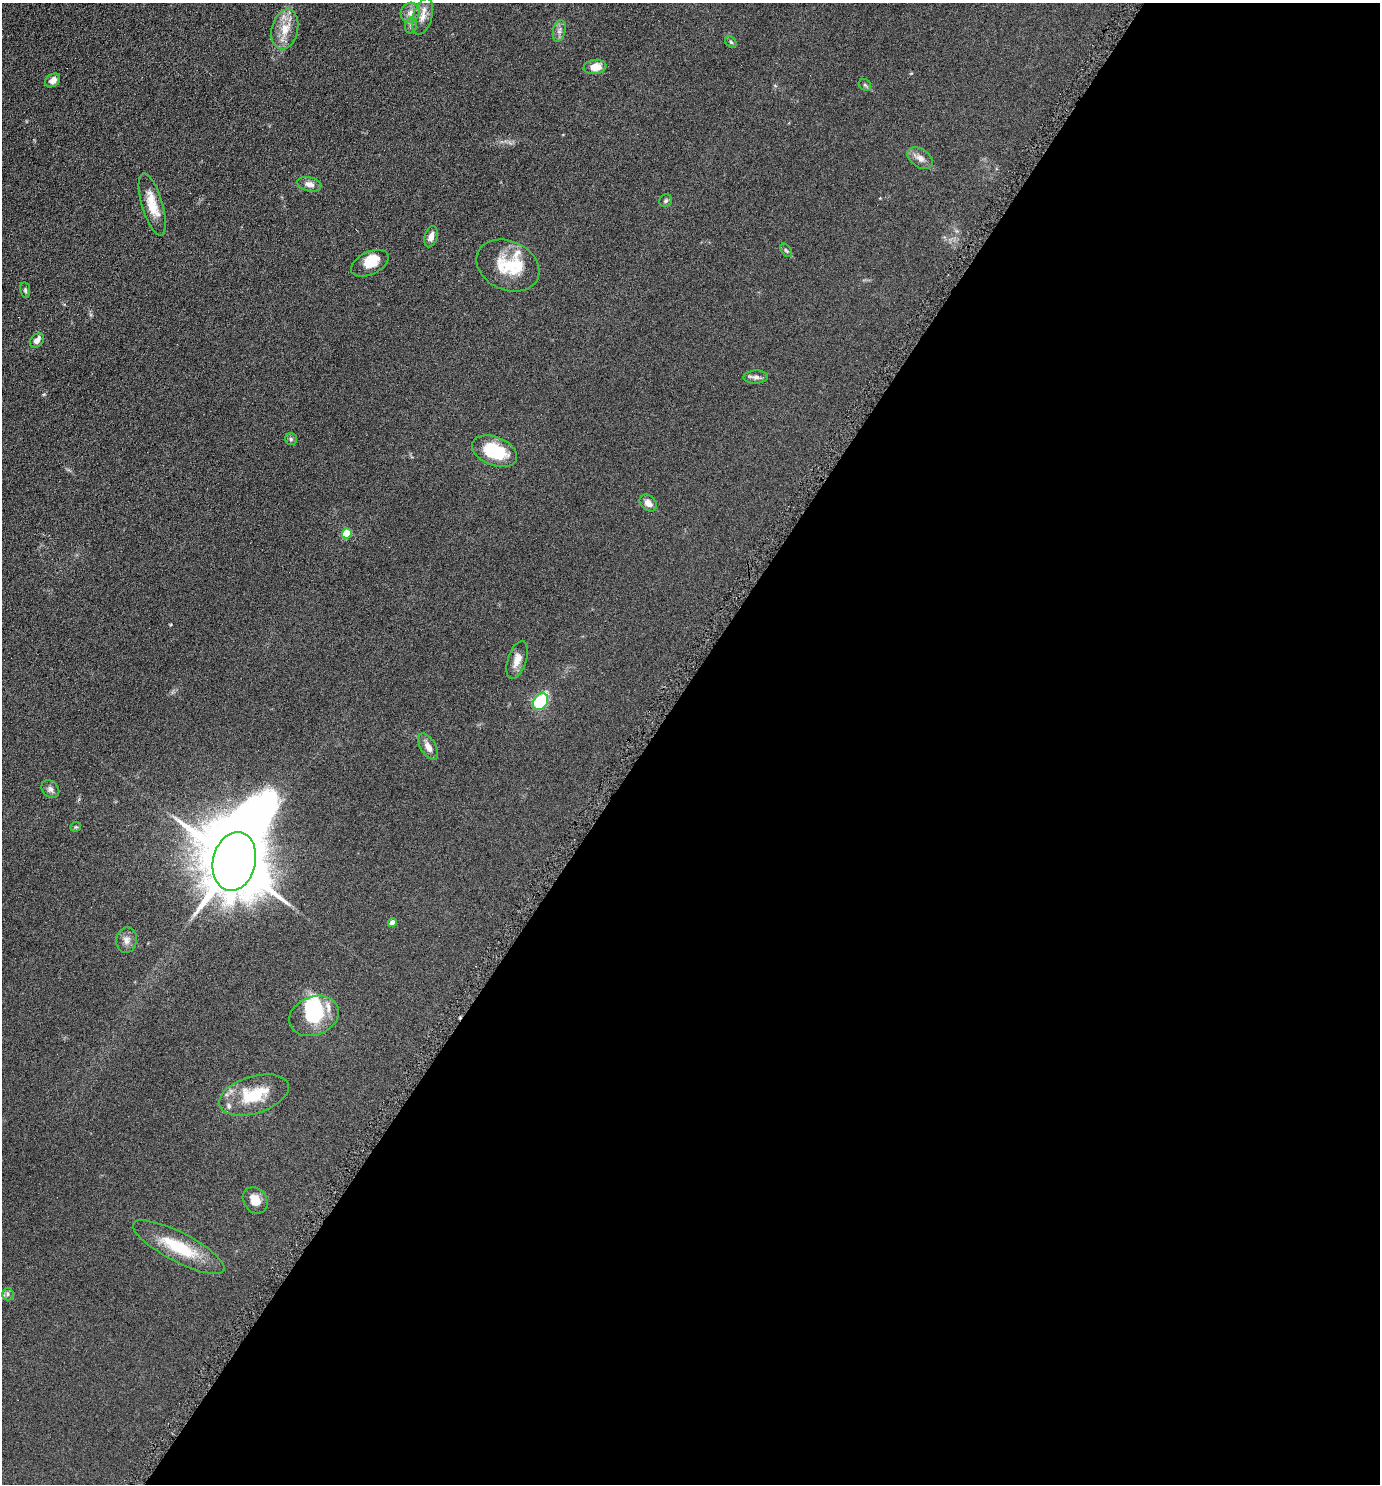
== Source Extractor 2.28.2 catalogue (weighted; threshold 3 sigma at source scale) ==
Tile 12 of 4 x 4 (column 4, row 3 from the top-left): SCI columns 4285-5662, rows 1491-2972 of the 5952 x 5946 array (HDU 1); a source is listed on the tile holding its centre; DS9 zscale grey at full resolution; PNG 1382 x 1486 px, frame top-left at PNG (2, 3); each listed source drawn as its Kron ellipse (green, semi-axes under 4 px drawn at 4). Shown black and unused: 53% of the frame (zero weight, under 4 of 8 exposures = <1% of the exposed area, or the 3 px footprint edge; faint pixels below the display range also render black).
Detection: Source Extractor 2.28.2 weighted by HDU 2 'WHT'; one run over the whole footprint, this tile lists its part. Background 0.0906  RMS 0.0077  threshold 0.0316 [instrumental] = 3 sigma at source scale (4.09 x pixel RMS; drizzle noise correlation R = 1.36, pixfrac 0.8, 0.05/0.05 arcsec/px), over >= 5 px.
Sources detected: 43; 1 inside a brighter object's white glare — neither listed nor drawn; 5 inside a brighter listed object's ellipse — not listed separately; the other 37 listed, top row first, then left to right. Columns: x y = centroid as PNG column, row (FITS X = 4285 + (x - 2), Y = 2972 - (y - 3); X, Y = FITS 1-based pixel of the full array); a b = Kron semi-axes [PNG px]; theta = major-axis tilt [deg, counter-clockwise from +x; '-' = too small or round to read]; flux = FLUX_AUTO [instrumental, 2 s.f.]
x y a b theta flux
410 13 10 9 - 4.1
423 17 19 9 72 6.8
411 25 8 6 76 1.8
285 29 20 13 76 11
559 31 11 6 77 2.8
731 42 6 5 - 1
595 67 11 7 7 8.8
53 80 8 6 39 4.2
865 85 6 5 - 1.2
920 158 14 9 -34 4.6
309 184 12 7 -12 4.2
665 201 7 6 - 1.4
152 204 32 10 -73 13
431 237 11 6 74 4.2
786 250 7 4 -53 1.2
370 263 20 11 26 11
508 265 33 24 -24 26
25 290 8 5 -80 1.3
37 340 8 6 47 3.5
756 377 12 6 2 2.6
291 439 6 6 - 1.4
495 451 23 14 -22 31
648 503 10 7 -43 4.6
347 534 5 5 - 24
517 660 20 9 72 6.6
541 702 9 7 54 41
428 747 14 7 -60 5.3
50 789 10 8 -47 2.6
76 827 5 4 - 0.74
234 861 30 21 77 8400
392 923 4 4 - 5.9
126 940 13 10 82 4.1
314 1016 25 19 21 30
254 1095 36 18 17 30
255 1200 14 11 -53 8.5
179 1247 51 14 -27 30
8 1294 6 5 - 1.7